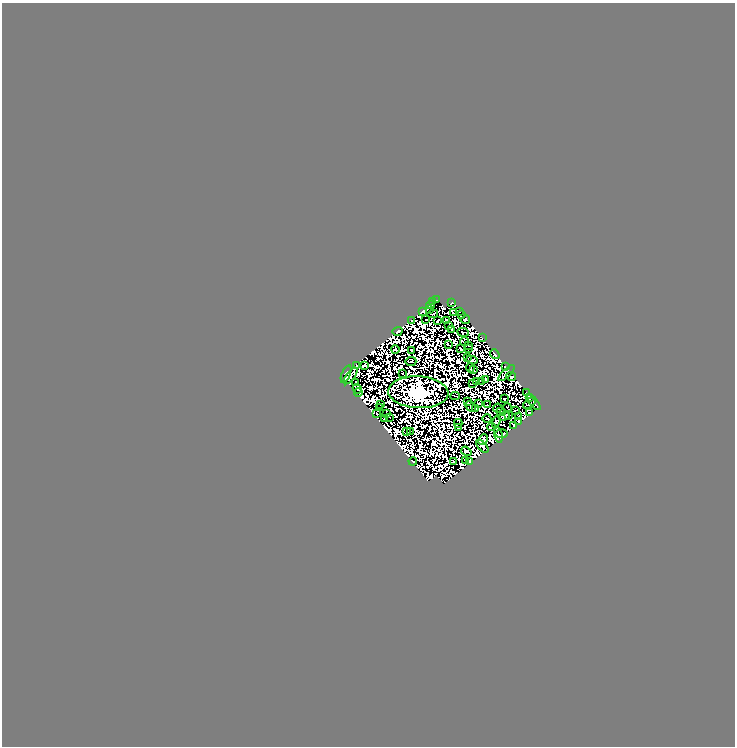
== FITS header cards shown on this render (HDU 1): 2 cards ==
NAXIS1  =                  733
NAXIS2  =                  744

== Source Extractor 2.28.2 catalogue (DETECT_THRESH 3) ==
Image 733 x 744 px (HDU 1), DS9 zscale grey, 1 PNG px = 1 image px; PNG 737 x 748 px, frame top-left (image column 1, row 744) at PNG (2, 3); each listed source drawn as its Kron ellipse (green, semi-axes under 4 px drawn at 4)
Background 0.0986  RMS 1.5e-05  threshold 4.49e-05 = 3 sigma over >= 5 px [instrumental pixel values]
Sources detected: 190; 98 with non-positive FLUX_AUTO (blend fragments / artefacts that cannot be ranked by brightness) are neither listed nor drawn; the other 92 listed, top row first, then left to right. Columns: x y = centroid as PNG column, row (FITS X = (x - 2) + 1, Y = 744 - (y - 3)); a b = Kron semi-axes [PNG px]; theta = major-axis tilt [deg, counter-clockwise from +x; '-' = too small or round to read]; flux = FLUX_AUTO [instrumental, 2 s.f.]
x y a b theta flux
437 300 3 2 - 1.4
433 302 2 2 - 1.7
452 303 4 2 - 3.1
431 305 4 3 - 4.4
429 310 3 2 - 1.6
423 311 4 3 - 3.1
459 311 4 2 - 1.7
453 313 4 2 - 1.1
433 314 5 2 - 1.6
462 314 3 2 - 2
411 320 3 2 - 1.1
426 320 2 2 - 2.2
438 320 3 2 - 1.2
446 320 2 2 - 1.3
465 320 5 3 - 2.1
449 326 3 2 - 0.18
451 329 4 3 - 0.073
397 331 5 3 - 5.7
463 332 6 2 -6 0.96
482 338 2 2 - 0.84
464 341 5 2 - 0.45
448 345 3 2 - 1.6
469 346 2 2 - 0.58
461 349 3 2 - 0.083
468 349 3 2 - 1.7
395 350 4 3 - 0.15
412 350 3 3 - 0.46
495 354 5 3 - 4.7
468 358 3 2 - 0.75
472 360 5 3 - 1.2
411 361 5 2 - 0.47
356 366 4 2 - 0.43
365 366 3 3 - 1.6
505 366 3 2 - 0.3
470 368 4 2 - 1.6
474 370 3 3 - 0.36
402 373 2 2 - 0.94
506 373 10 3 44 7
346 374 9 4 67 12
351 376 10 2 52 0.26
511 377 5 4 - 0.5
486 380 3 2 - 0.13
482 381 4 2 - 0.7
355 382 3 2 - 1.5
477 382 2 2 - 0.69
473 384 3 2 - 2
357 389 5 3 - 5.6
358 392 4 3 - 3.9
418 392 30 16 -3 1900
526 393 3 2 - 0.78
455 396 4 2 - 1.7
529 398 4 2 - 2.1
504 399 2 2 - 0.9
468 402 3 2 - 0.27
534 402 9 3 -51 3
479 403 3 3 - 1.9
530 403 7 3 37 0.16
380 404 2 2 - 1.5
487 405 3 2 - 1.5
379 407 3 2 - 0.73
471 407 6 2 -45 0.65
498 408 5 2 - 0.27
508 408 5 2 - 0.82
476 409 2 2 - 0.71
515 410 3 2 - 1.8
500 411 3 2 - 2.1
530 412 4 3 - 1.5
386 413 3 2 - 0.66
377 414 3 2 - 0.55
504 416 6 4 26 0.84
509 416 2 2 - 1.1
390 417 3 2 - 1.5
519 417 3 2 - 0.41
384 418 3 2 - 2.8
487 418 4 2 - 0.79
496 422 6 3 71 1.5
519 422 4 2 - 1.7
458 423 4 3 - 1.8
513 426 4 3 - 4
459 427 3 3 - 1.5
491 427 4 2 - 2.6
406 431 3 2 - 0.84
410 431 2 2 - 1
502 433 6 3 0 1.5
498 435 8 3 -79 2.2
483 439 6 4 65 10
482 446 7 3 -50 3.6
466 451 5 3 - 2.6
466 460 3 2 - 0.14
413 461 4 2 - 0.92
454 461 3 2 - 2.4
470 461 3 3 - 2.4
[98 non-positive-flux detections neither listed nor drawn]